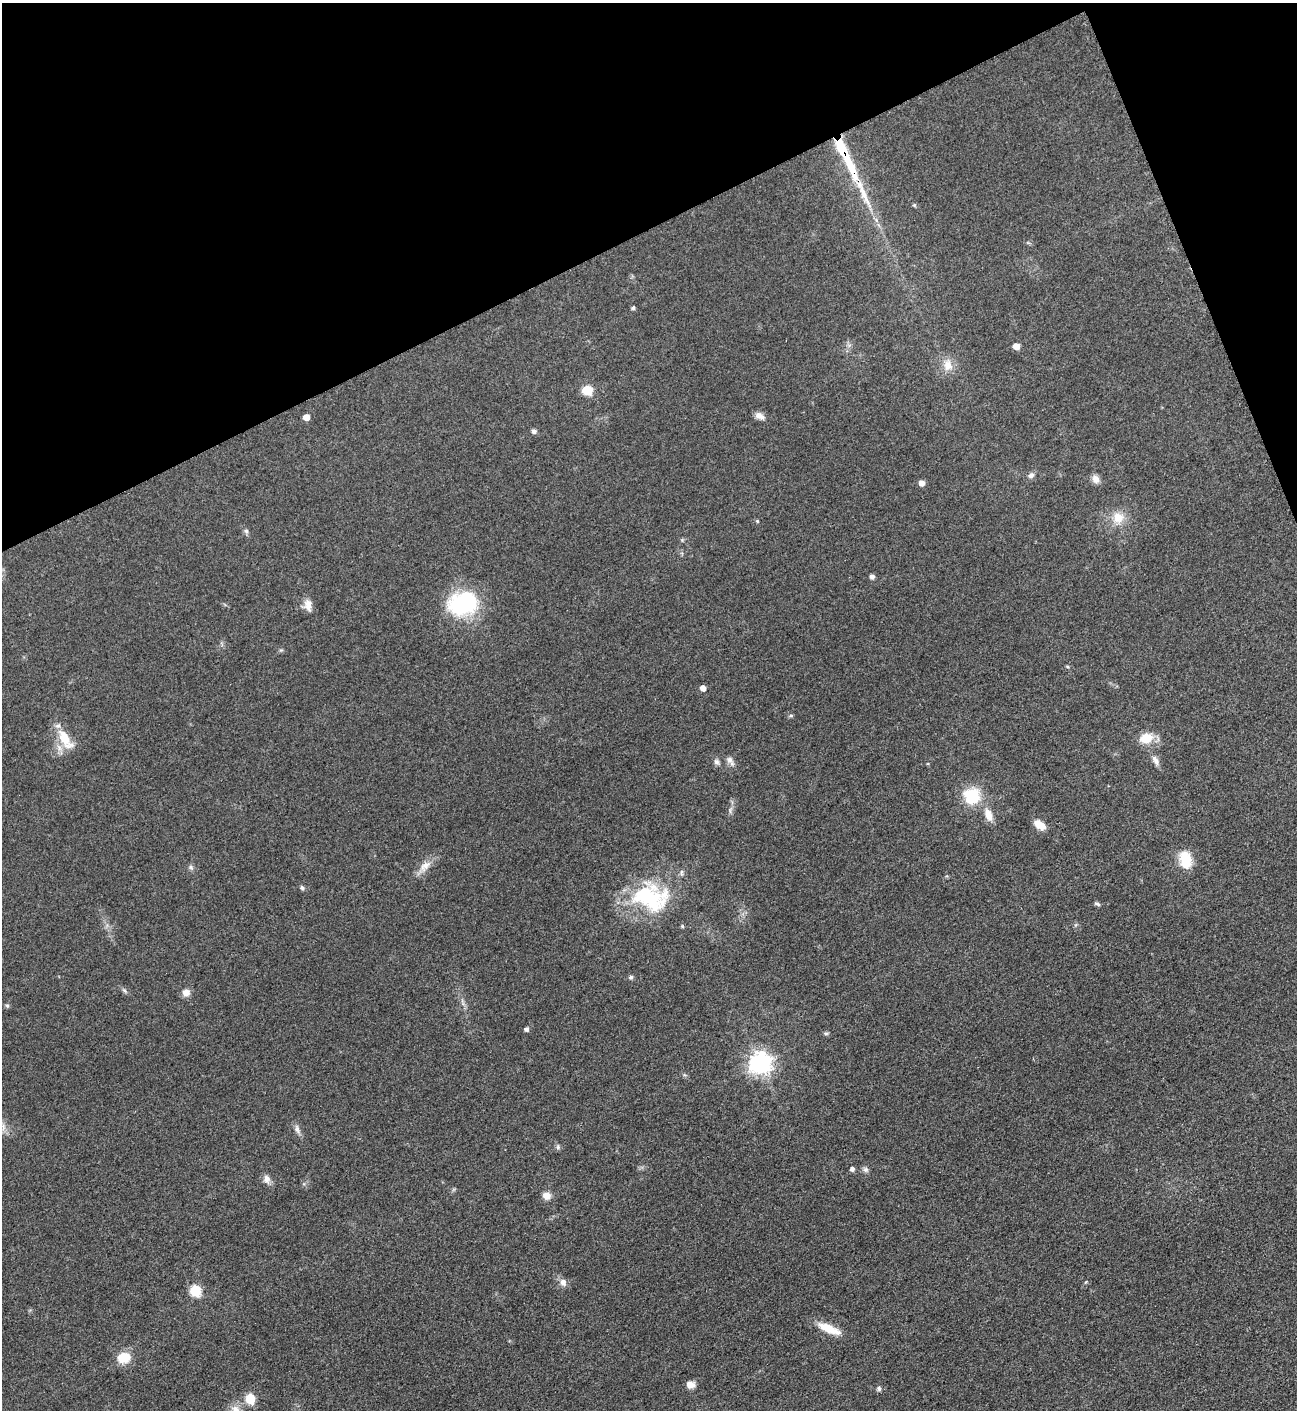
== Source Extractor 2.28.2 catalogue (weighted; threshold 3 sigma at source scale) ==
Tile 3 of 4 x 4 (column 3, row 1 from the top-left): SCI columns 2753-4047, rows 4230-5637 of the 5639 x 5648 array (HDU 1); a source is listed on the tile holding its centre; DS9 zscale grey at full resolution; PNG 1299 x 1412 px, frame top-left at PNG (2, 3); no overlay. Shown black and unused: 20% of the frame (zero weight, under 3 of 5 exposures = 1% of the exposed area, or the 3 px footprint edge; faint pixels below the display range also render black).
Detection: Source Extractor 2.28.2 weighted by HDU 2 'WHT'; one run over the whole footprint, this tile lists its part. Background 0.0918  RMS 0.0067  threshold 0.0301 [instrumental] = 3 sigma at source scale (4.5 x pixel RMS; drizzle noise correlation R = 1.50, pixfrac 1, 0.05/0.05 arcsec/px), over >= 5 px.
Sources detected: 64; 3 inside a brighter listed object's ellipse — not listed separately; the other 61 listed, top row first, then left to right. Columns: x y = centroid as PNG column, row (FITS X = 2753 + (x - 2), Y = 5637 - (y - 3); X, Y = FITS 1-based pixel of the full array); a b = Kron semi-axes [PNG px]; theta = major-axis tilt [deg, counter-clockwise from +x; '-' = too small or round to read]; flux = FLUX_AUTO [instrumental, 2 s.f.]
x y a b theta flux
849 163 38 10 -63 28
914 205 5 5 - 0.88
876 220 7 4 -72 1.6
633 308 5 4 - 1.2
1016 346 5 5 - 7.8
948 365 17 13 -73 8.2
587 390 6 6 - 31
759 416 13 8 -22 3.8
306 417 5 5 - 6.2
534 431 6 6 - 1.9
1031 475 10 7 43 2.4
1096 479 11 8 -62 4.1
922 483 5 5 - 4.2
1118 518 16 15 - 11
757 521 4 4 - 0.67
246 531 7 5 -3 1.5
682 540 5 5 - 0.83
872 577 6 5 - 2
463 604 37 27 13 57
308 605 15 9 -84 5.4
1067 666 5 3 - 0.75
703 688 5 5 - 4.7
791 715 6 4 -1 0.92
1146 738 18 13 20 11
65 739 31 12 -57 16
730 759 11 8 -61 3.2
1156 760 15 7 -60 3.7
716 762 8 7 - 2.1
972 796 21 20 - 24
730 810 11 4 73 2.2
988 815 18 9 -67 7.6
1040 825 14 8 -36 7.6
1185 860 21 14 -76 15
425 866 20 10 44 7.3
191 867 8 5 -68 1.6
302 888 7 5 -72 1.2
651 897 50 35 -13 62
1097 904 8 4 -28 1.3
631 977 6 5 - 1.4
124 990 9 4 -54 1.4
186 992 9 8 - 4.5
7 1006 6 5 - 1.1
526 1029 5 4 - 2
826 1033 6 4 0 1.1
760 1063 8 8 - 480
3 1127 11 4 -90 2.7
297 1129 14 6 -73 2.9
558 1147 7 5 83 1.4
852 1169 5 5 - 2.3
866 1170 9 7 -45 2
267 1179 12 8 -77 3.6
547 1195 9 8 - 5.3
563 1282 10 9 - 3.7
1086 1282 5 3 - 0.65
195 1291 6 6 - 40
829 1329 29 9 -23 13
124 1358 17 13 12 13
690 1385 10 8 -2 4.6
879 1389 6 6 - 1.6
250 1399 6 5 - 26
236 1410 14 10 -45 6.4
Overlapping masked pixels (flux is a lower limit): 1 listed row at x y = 849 163
Isophote crosses this tile's border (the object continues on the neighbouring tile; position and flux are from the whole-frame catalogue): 1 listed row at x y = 236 1410